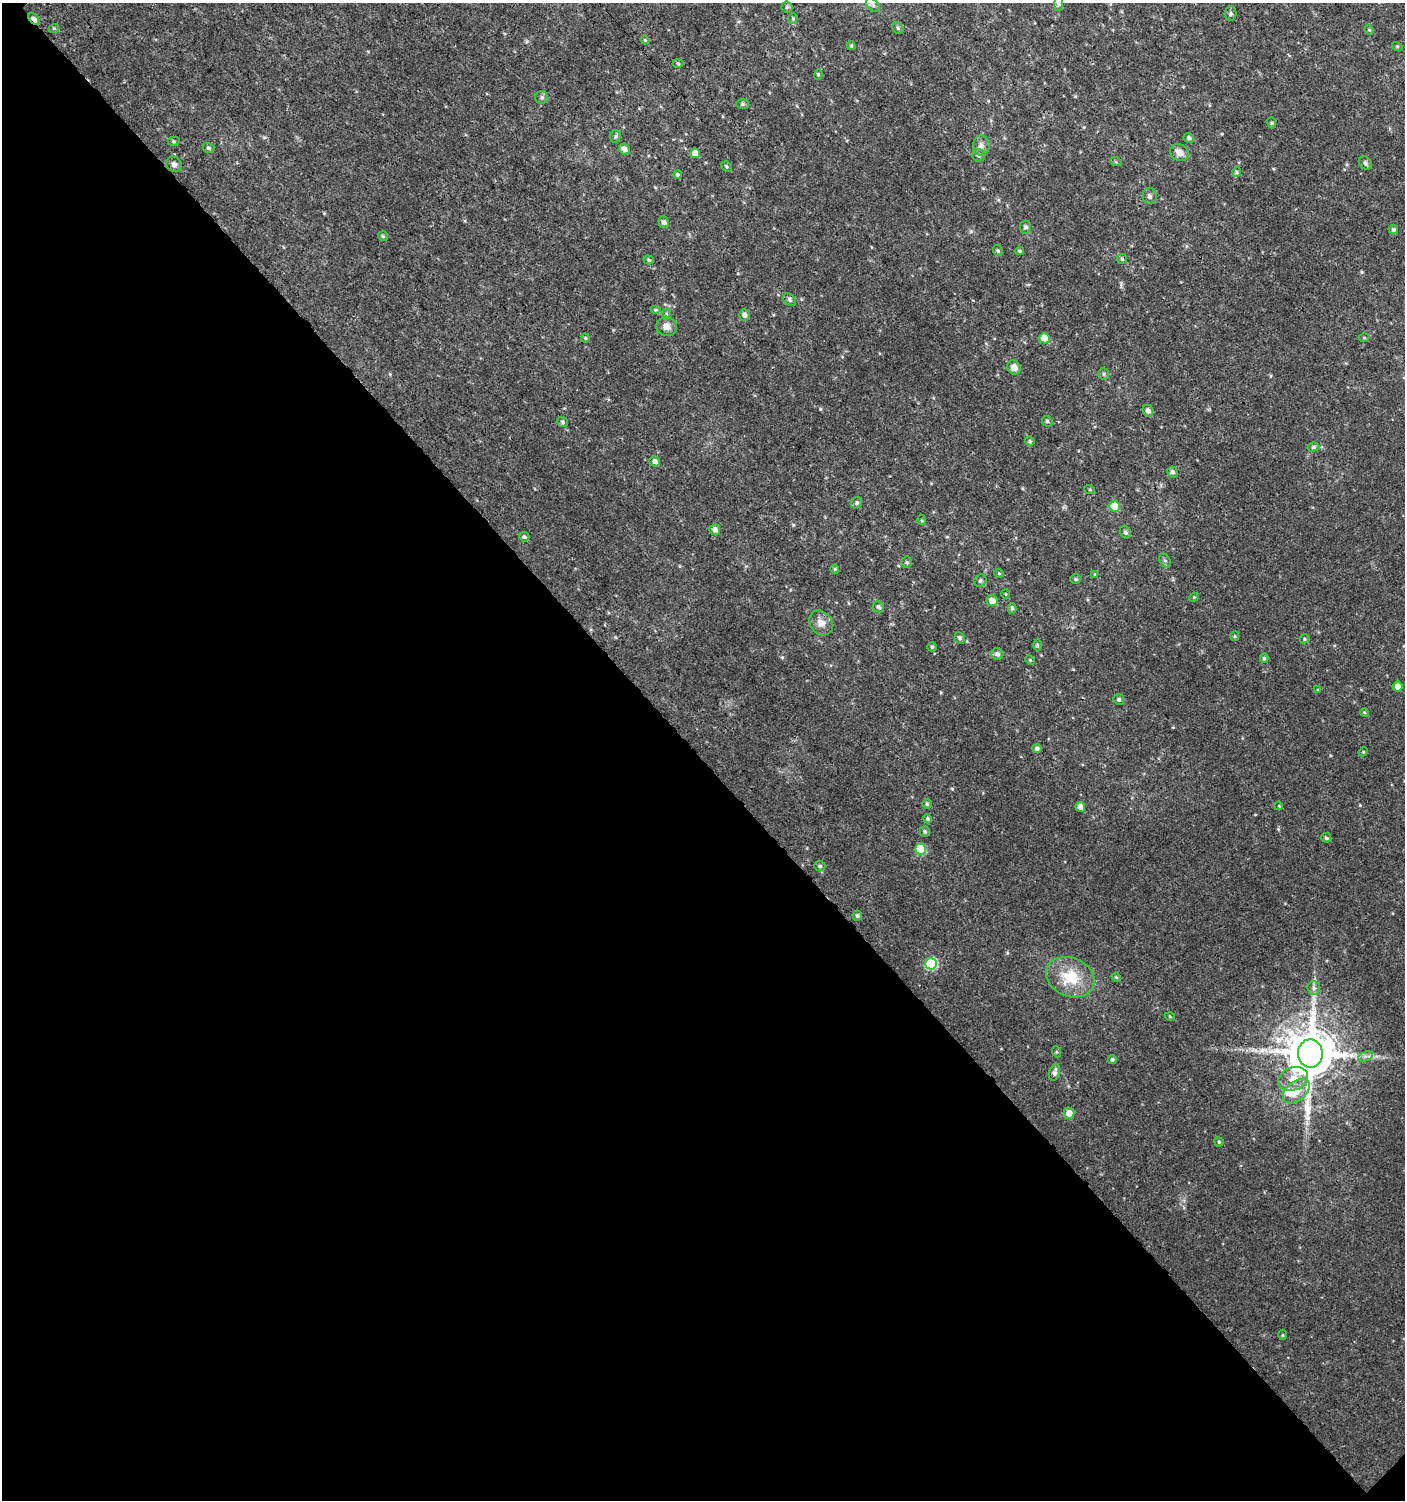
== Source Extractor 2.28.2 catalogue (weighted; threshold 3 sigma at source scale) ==
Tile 14 of 4 x 4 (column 2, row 4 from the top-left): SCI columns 1608-3010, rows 33-1530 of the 6060 x 6084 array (HDU 1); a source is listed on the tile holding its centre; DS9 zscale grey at full resolution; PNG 1407 x 1502 px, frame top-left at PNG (2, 3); each listed source drawn as its Kron ellipse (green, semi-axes under 4 px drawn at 4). Shown black and unused: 49% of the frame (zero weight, under 3 of 4 exposures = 4% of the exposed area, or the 3 px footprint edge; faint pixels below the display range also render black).
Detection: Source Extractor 2.28.2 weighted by HDU 2 'WHT'; one run over the whole footprint, this tile lists its part. Background 0.00477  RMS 0.0021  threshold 0.0096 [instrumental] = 3 sigma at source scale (4.5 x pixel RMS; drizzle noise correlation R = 1.50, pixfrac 1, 0.0396/0.0396 arcsec/px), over >= 5 px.
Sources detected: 117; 1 inside a brighter object's white glare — neither listed nor drawn; the other 116 listed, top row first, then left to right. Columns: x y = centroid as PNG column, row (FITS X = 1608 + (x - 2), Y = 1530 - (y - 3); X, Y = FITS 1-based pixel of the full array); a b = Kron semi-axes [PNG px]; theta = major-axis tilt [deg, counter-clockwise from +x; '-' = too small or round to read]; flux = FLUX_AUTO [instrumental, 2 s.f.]
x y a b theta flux
1059 4 7 4 90 0.42
873 5 8 5 -45 0.66
787 7 5 5 - 0.36
1231 13 7 5 88 0.42
34 19 7 3 -46 1.6
793 19 5 5 - 0.29
54 28 5 3 - 0.21
898 28 6 5 - 0.33
1369 30 5 4 - 0.25
645 40 5 4 - 0.22
851 46 4 3 - 0.25
1397 46 5 3 - 0.19
678 64 5 3 - 0.23
818 74 5 4 - 0.27
542 97 6 6 - 0.51
742 104 6 5 - 0.39
1272 123 5 3 - 0.24
615 136 6 5 - 0.39
1189 138 5 5 - 0.58
174 141 6 4 -2 0.3
981 146 10 8 82 1.1
209 148 6 5 - 0.46
624 149 5 5 - 1
1179 152 9 8 - 1.7
695 153 5 5 - 2.3
978 155 6 6 - 0.56
1116 162 6 3 -18 0.24
1365 163 7 5 -51 0.46
174 164 8 7 - 0.76
727 167 6 5 - 0.3
1237 172 5 4 - 0.29
678 174 4 4 - 0.28
1150 196 8 7 - 0.62
664 222 6 5 - 0.56
1025 227 6 5 - 0.62
1393 230 5 5 - 0.43
383 236 5 4 - 0.33
998 250 6 4 -68 0.34
1019 251 4 3 - 0.3
1122 259 5 5 - 0.32
649 260 5 4 - 0.33
789 299 7 5 -48 0.49
655 310 5 4 - 0.31
666 314 6 4 -89 0.31
744 315 5 5 - 0.73
667 326 10 9 - 1.6
585 338 4 4 - 0.23
1044 338 5 5 - 3.5
1364 338 5 3 - 0.24
1014 367 7 6 - 1.6
1104 374 6 5 - 0.34
1148 411 6 5 - 0.77
1047 421 5 5 - 0.38
562 422 5 4 - 0.37
1030 441 5 4 - 0.32
1313 447 6 4 16 0.39
654 461 5 5 - 0.72
1172 472 5 5 - 0.68
1090 490 5 3 - 0.23
856 503 6 5 - 0.4
1115 506 5 5 - 5.4
922 520 5 4 - 0.25
715 530 5 5 - 0.98
1125 532 6 5 - 0.44
524 537 5 4 - 0.41
1165 560 7 5 -60 0.44
907 562 5 5 - 0.36
835 569 4 4 - 0.24
999 573 5 4 - 0.22
1095 574 4 4 - 0.23
1075 579 5 4 - 0.29
980 581 6 6 - 0.45
1005 594 5 3 - 0.19
1194 597 5 4 - 0.19
992 601 6 5 - 1.7
879 607 6 5 - 0.47
1012 608 5 4 - 0.39
821 623 13 10 -49 1.8
1235 636 5 4 - 0.25
960 638 6 5 - 0.47
1304 639 5 4 - 0.27
1037 645 6 4 89 0.26
932 647 5 4 - 0.26
997 654 6 5 - 0.73
1264 658 4 4 - 0.35
1030 660 5 3 - 0.21
1398 687 5 5 - 1.6
1318 690 4 4 - 0.2
1119 699 5 5 - 0.47
1364 712 4 3 - 0.23
1037 748 4 4 - 0.61
1363 752 5 4 - 0.21
927 804 4 4 - 0.29
1279 806 4 3 - 0.18
1080 807 5 4 - 1.7
928 819 5 4 - 0.38
925 831 5 5 - 0.34
1326 838 5 4 - 0.38
921 849 5 5 - 11
820 866 5 4 - 0.35
857 916 5 5 - 0.41
931 964 6 5 - 19
1070 977 25 19 -23 7.3
1116 977 4 3 - 0.22
1314 988 6 6 - 0.6
1170 1017 5 3 - 0.2
1057 1052 5 3 - 0.22
1310 1054 14 12 90 1200
1366 1056 8 4 18 0.61
1112 1059 4 4 - 0.45
1054 1072 9 5 73 0.71
1293 1079 15 11 21 2.8
1296 1091 15 9 39 2.8
1069 1113 5 5 - 1.7
1219 1142 4 4 - 0.31
1282 1335 5 3 - 0.2
Overlapping masked pixels (flux is a lower limit): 2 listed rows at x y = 34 19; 1310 1054
Unlisted compact peaks at least as high as the median listed source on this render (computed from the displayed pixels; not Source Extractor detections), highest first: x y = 820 409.